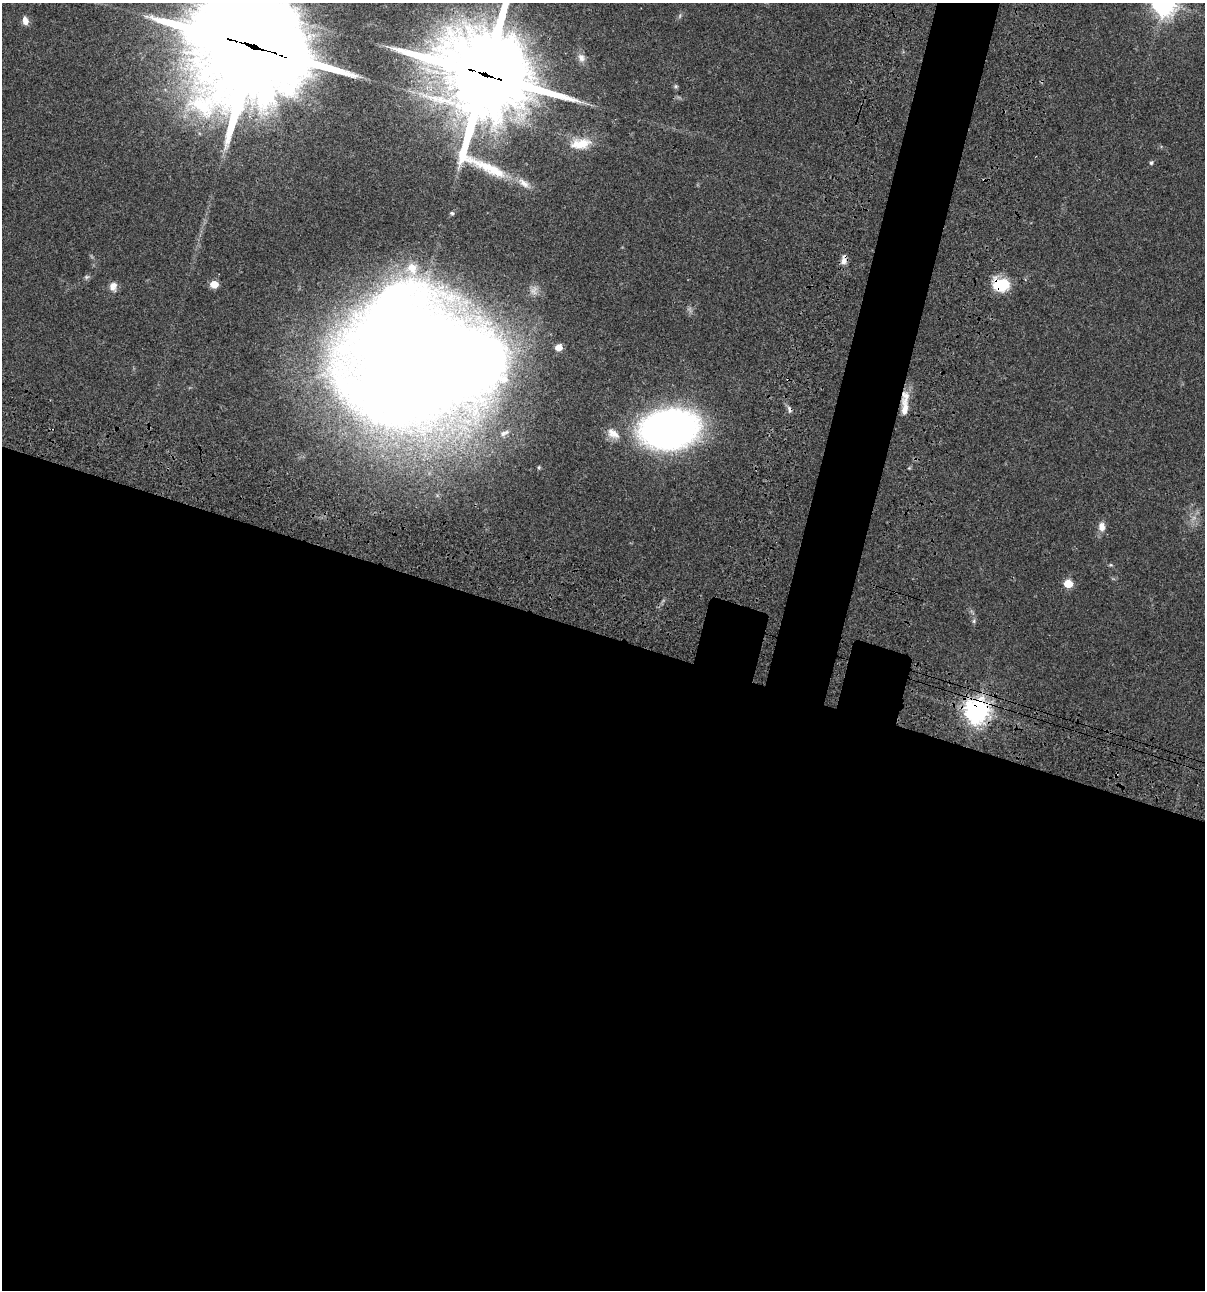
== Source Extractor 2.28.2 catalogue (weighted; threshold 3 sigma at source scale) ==
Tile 14 of 4 x 4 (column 2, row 4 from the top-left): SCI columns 1437-2639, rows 120-1407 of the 5404 x 5390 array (HDU 1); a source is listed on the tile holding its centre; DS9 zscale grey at full resolution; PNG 1207 x 1292 px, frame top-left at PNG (2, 3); no overlay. Shown black and unused: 54% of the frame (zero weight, under 3 of 4 exposures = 9% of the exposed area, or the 3 px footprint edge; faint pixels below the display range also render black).
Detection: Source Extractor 2.28.2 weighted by HDU 2 'WHT'; one run over the whole footprint, this tile lists its part. Background 0.0464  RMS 0.0055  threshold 0.0247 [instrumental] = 3 sigma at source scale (4.5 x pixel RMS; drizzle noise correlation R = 1.50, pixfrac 1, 0.05/0.05 arcsec/px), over >= 5 px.
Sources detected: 30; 1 inside a brighter object's white glare — not listed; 1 inside a brighter listed object's ellipse — not listed separately; the other 28 listed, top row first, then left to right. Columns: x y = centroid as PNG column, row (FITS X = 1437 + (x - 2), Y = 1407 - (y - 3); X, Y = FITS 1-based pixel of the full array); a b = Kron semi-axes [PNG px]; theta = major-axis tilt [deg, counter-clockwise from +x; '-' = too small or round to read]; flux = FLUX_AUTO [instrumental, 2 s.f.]
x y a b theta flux
25 21 9 6 -77 3.5
255 47 44 34 -18 14000
581 58 12 9 -60 2.7
485 74 34 32 -46 6600
676 86 6 5 - 0.84
580 144 30 14 8 12
1151 163 6 4 58 0.9
524 183 17 8 -41 4.5
452 213 6 5 - 0.93
844 260 12 7 83 2.9
412 268 11 10 - 4.2
86 277 7 5 1 1
214 284 6 5 - 8.4
1001 285 20 16 -8 15
113 286 11 9 79 3.5
558 347 5 5 - 6.6
412 364 78 71 81 1900
790 409 9 5 -66 1.6
905 409 28 9 -89 6
669 429 35 23 7 360
504 433 16 6 21 2.7
613 434 19 11 -36 5.3
539 467 5 4 - 0.67
1102 527 10 7 -88 4.1
1111 565 6 3 -17 0.65
1068 584 5 5 - 16
974 621 6 5 - 0.88
976 711 8 8 - 520
Overlapping masked pixels (flux is a lower limit): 7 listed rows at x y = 255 47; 485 74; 844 260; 1001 285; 790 409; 905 409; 976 711
Isophote crosses this tile's border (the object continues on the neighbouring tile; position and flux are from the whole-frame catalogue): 2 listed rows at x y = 255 47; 485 74